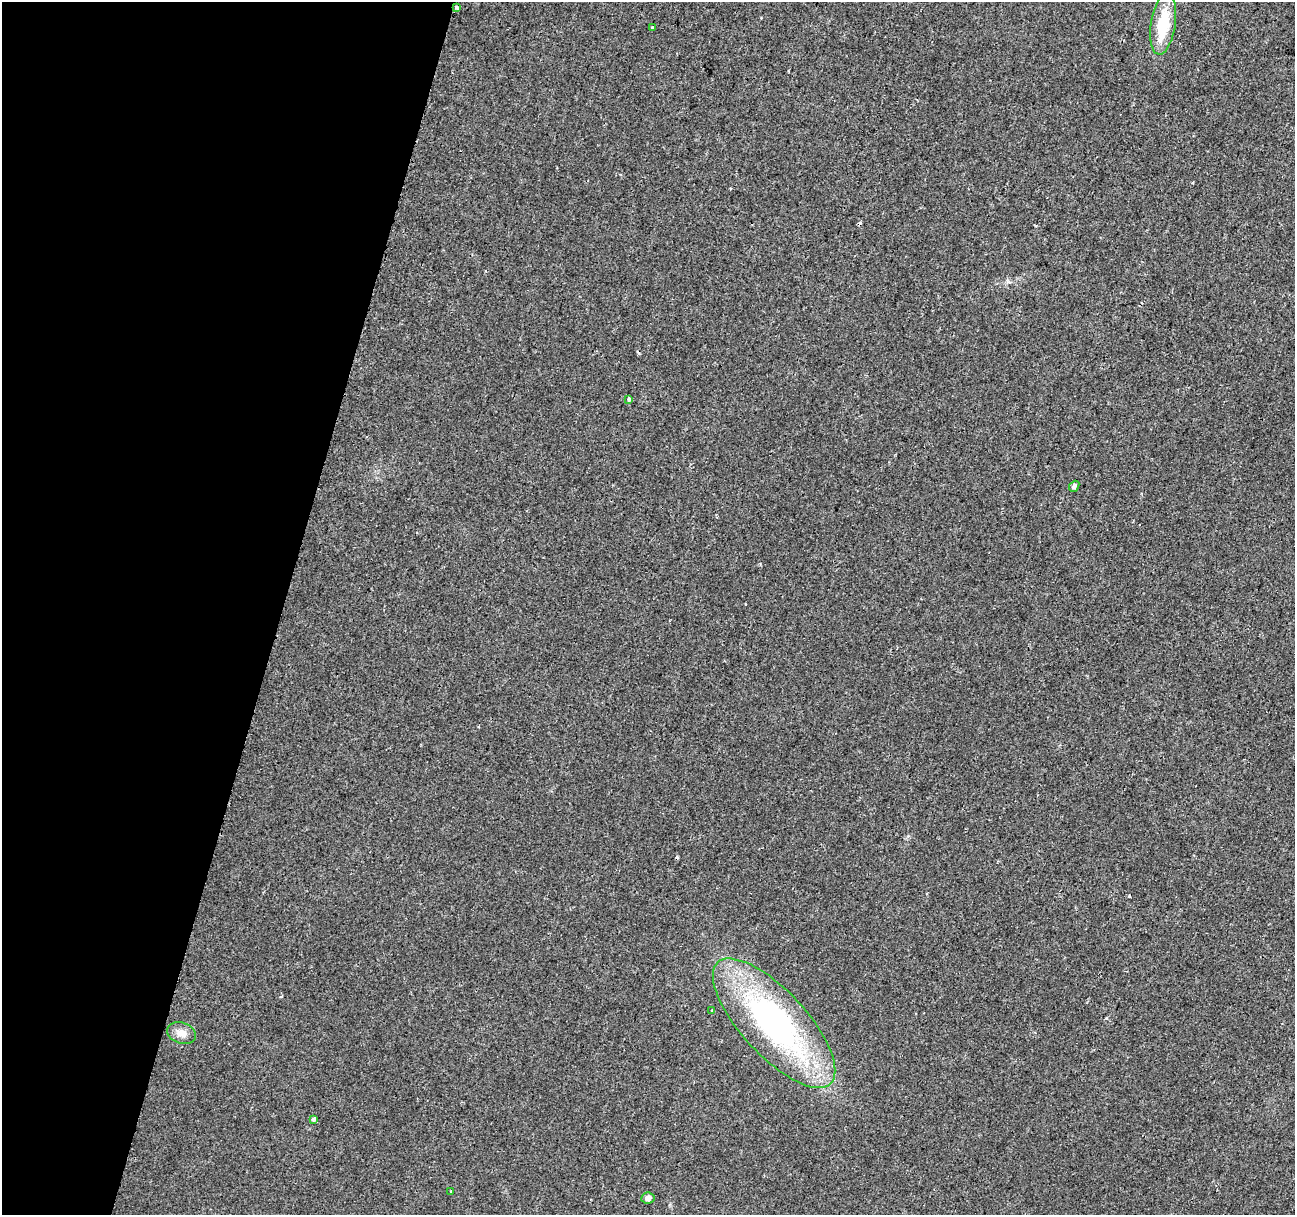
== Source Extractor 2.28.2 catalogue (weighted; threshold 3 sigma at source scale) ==
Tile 9 of 4 x 4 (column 1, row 3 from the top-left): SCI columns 26-1318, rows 1552-2764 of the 5215 x 5469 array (HDU 1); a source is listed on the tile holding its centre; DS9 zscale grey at full resolution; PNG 1297 x 1217 px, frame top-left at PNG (2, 2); each listed source drawn as its Kron ellipse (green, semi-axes under 4 px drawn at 4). Shown black and unused: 22% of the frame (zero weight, under 2 of 3 exposures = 3% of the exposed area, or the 3 px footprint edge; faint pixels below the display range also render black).
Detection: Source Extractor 2.28.2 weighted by HDU 2 'WHT'; one run over the whole footprint, this tile lists its part. Background 0.00835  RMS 0.0031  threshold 0.0138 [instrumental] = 3 sigma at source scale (4.5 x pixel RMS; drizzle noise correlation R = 1.50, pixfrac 1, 0.0396/0.0396 arcsec/px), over >= 5 px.
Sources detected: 15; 4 cosmic-ray / hot-pixel residue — neither listed nor drawn; the other 11 listed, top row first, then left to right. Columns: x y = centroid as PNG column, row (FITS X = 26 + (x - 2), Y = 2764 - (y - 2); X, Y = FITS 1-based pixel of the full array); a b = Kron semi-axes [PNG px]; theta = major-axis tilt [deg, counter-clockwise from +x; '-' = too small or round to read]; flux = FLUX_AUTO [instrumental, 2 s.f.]
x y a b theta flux
456 7 3 3 - 1.1
1163 24 31 12 81 14
652 27 3 3 - 0.43
629 400 3 3 - 8.1
1074 486 6 4 50 1
711 1010 3 3 - 2
774 1023 83 32 -47 85
182 1033 14 10 -19 2.7
314 1119 4 3 - 1.1
451 1192 3 3 - 0.44
648 1198 6 5 - 1.3
Overlapping masked pixels (flux is a lower limit): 1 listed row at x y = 456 7